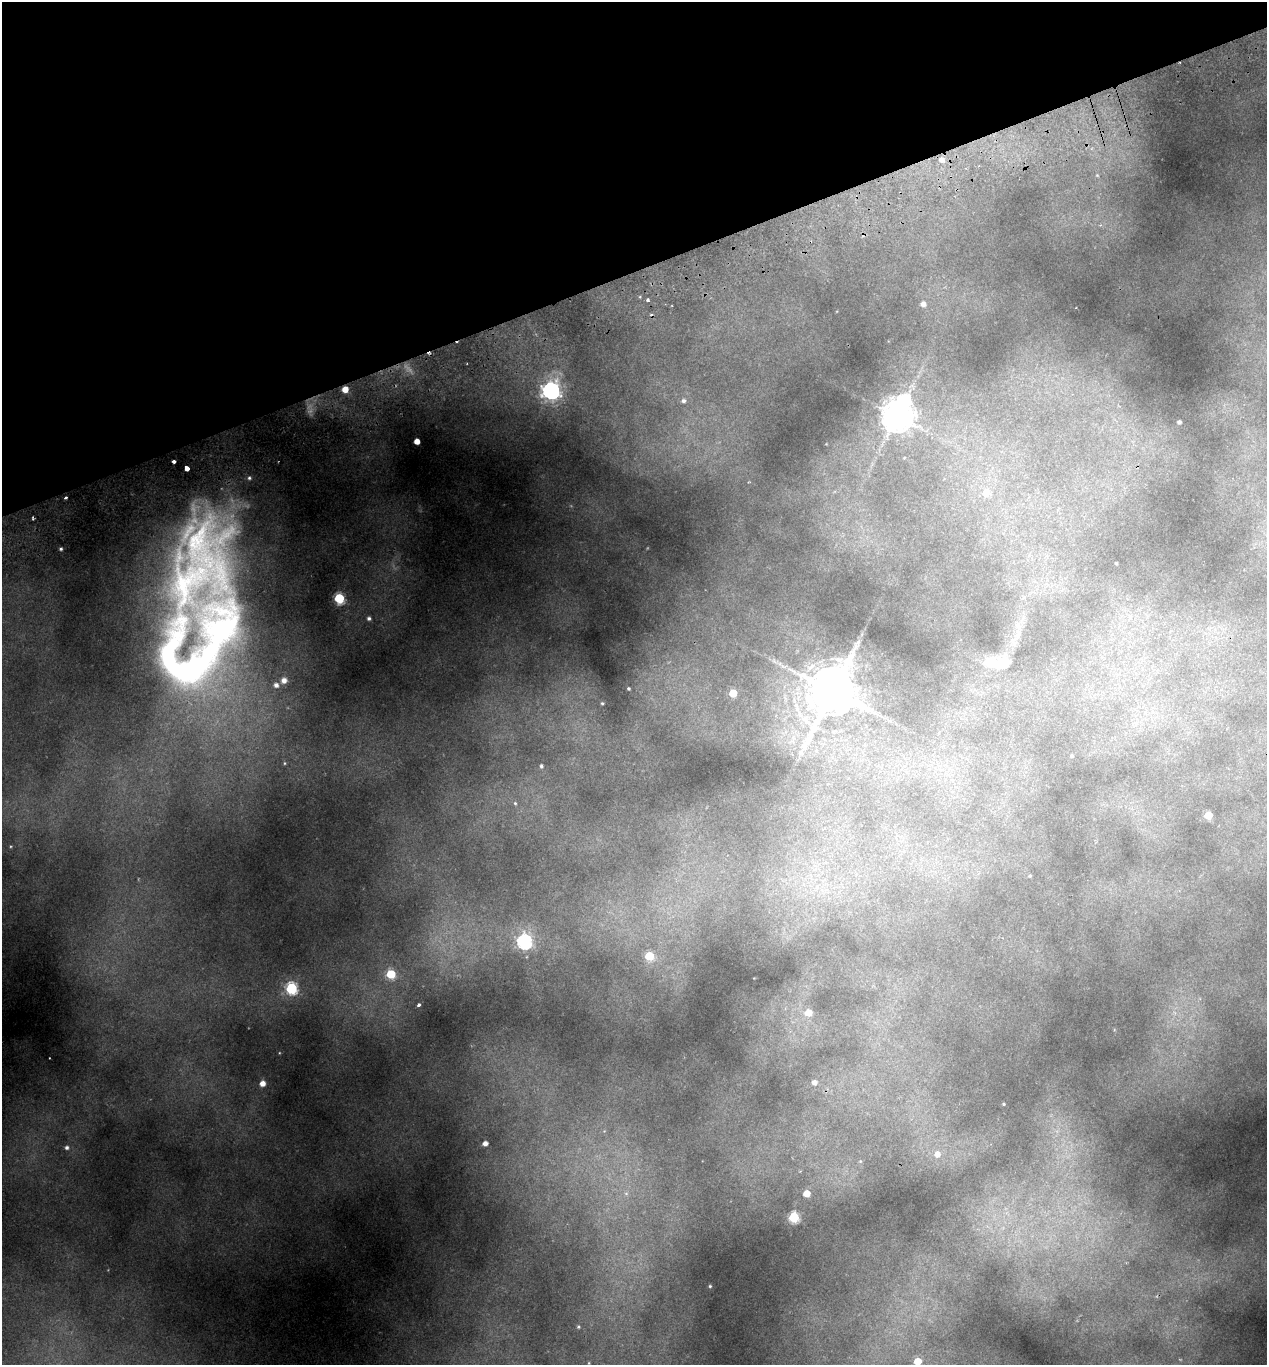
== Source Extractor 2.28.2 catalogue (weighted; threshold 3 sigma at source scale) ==
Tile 3 of 4 x 4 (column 3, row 1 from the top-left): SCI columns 2657-3921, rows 4149-5511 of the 5365 x 5569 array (HDU 1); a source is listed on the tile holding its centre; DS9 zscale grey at full resolution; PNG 1269 x 1367 px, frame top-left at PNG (2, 2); no overlay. Shown black and unused: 20% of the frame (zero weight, under 2 of 3 exposures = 4% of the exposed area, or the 3 px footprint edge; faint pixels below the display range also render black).
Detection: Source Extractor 2.28.2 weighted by HDU 2 'WHT'; one run over the whole footprint, this tile lists its part. Background 0.191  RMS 0.0093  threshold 0.0417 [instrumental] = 3 sigma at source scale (4.5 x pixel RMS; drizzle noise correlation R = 1.50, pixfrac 1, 0.0396/0.0396 arcsec/px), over >= 5 px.
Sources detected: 50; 1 cosmic-ray / hot-pixel residue — not listed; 5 inside a brighter listed object's ellipse — not listed separately; the other 44 listed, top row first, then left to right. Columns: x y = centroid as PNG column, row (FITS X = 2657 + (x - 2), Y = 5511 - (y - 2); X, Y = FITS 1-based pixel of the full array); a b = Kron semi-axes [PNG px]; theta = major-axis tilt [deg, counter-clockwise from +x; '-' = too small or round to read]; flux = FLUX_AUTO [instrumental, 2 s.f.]
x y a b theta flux
941 160 6 6 - 3.8
648 300 3 3 - 1.4
923 304 4 4 - 3
345 389 6 6 - 10
551 391 7 7 - 320
683 401 5 5 - 1.8
897 416 11 9 70 1300
1179 422 3 3 - 1.9
417 441 4 4 - 7.5
986 493 7 7 - 7.3
66 497 3 3 - 1.4
61 549 3 3 - 1.1
1116 563 3 2 - 0.59
199 568 167 83 85 640
339 598 6 5 - 61
369 618 4 4 - 1.7
1002 663 23 15 6 14
284 680 6 6 - 3.4
276 685 5 5 - 2.7
629 689 3 3 - 0.86
832 691 15 13 -88 3500
733 693 5 5 - 21
602 703 3 2 - 0.73
808 740 17 7 52 7.8
541 766 3 3 - 1.3
515 803 5 4 - 1
1208 815 5 5 - 21
524 942 7 6 - 150
649 956 5 5 - 31
391 974 5 5 - 35
291 988 6 6 - 83
419 1005 4 3 - 1.4
808 1013 5 5 - 11
814 1082 5 5 - 3.1
262 1083 5 5 - 5.8
1004 1104 3 2 - 0.72
485 1143 4 4 - 3.9
67 1147 5 5 - 1.9
937 1154 7 6 - 4.7
807 1193 5 5 - 11
794 1217 5 5 - 61
710 1286 3 3 - 0.69
578 1327 5 3 - 0.84
917 1361 5 5 - 15
Overlapping masked pixels (flux is a lower limit): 1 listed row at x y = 345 389
Isophote crosses this tile's border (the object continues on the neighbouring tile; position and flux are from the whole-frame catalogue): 1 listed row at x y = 917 1361